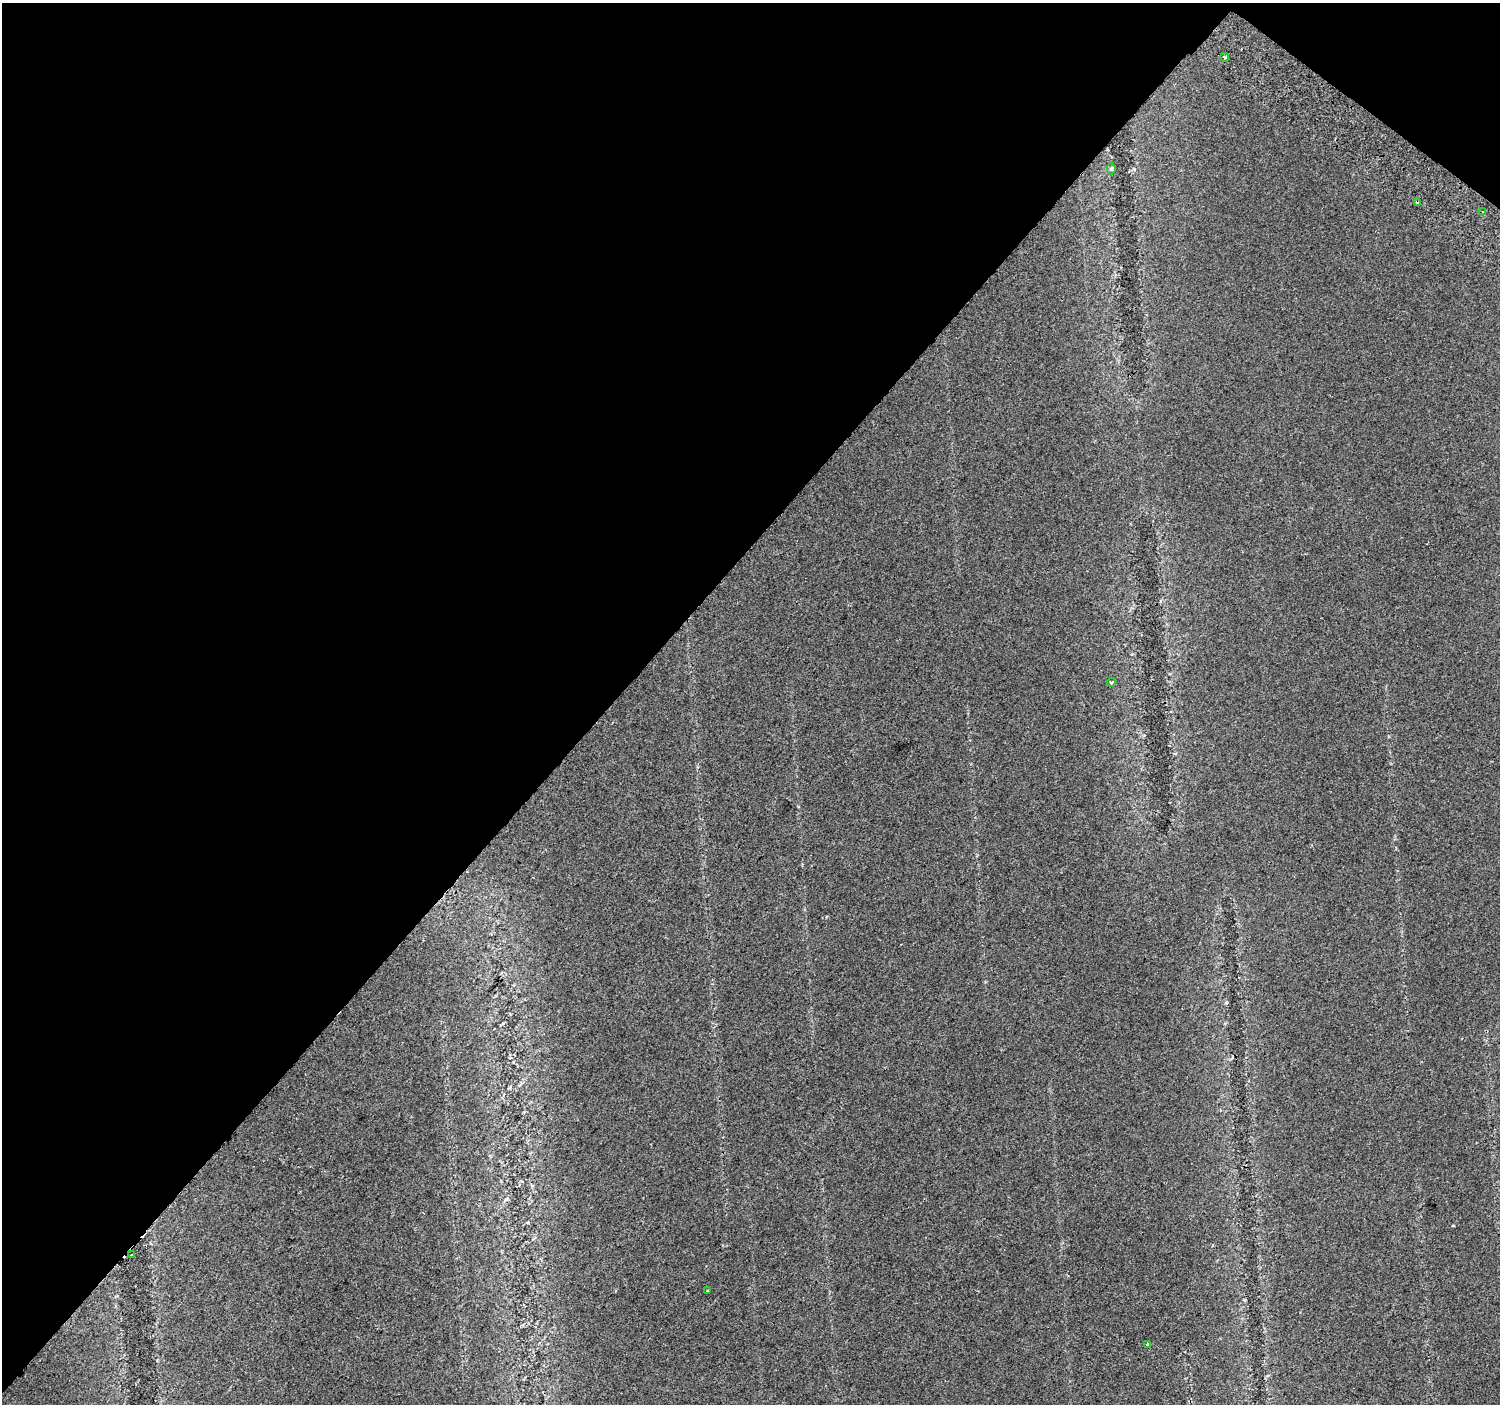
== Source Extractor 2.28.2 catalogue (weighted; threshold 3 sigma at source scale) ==
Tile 2 of 4 x 4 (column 2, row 1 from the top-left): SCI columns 1538-3035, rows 4427-5828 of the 6078 x 6115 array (HDU 1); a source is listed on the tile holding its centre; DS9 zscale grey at full resolution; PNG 1502 x 1406 px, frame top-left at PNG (2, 3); each listed source drawn as its Kron ellipse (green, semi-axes under 4 px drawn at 4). Shown black and unused: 42% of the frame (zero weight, under 2 of 3 exposures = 3% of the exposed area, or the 3 px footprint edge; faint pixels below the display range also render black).
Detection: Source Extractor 2.28.2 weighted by HDU 2 'WHT'; one run over the whole footprint, this tile lists its part. Background 0.022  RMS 0.007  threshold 0.0316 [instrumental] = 3 sigma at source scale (4.5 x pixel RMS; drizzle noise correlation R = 1.50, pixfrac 1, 0.0396/0.0396 arcsec/px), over >= 5 px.
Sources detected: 10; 2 cosmic-ray / hot-pixel residue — neither listed nor drawn; the other 8 listed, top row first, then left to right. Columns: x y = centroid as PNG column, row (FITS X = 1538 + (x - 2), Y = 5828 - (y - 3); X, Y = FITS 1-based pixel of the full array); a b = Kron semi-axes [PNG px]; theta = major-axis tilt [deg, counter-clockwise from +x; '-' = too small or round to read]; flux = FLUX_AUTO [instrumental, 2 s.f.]
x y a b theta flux
1224 57 4 3 - 1.2
1111 169 6 4 -90 0.95
1417 203 4 3 - 0.69
1483 212 3 3 - 1.1
1111 682 4 3 - 1.2
131 1255 3 3 - 0.88
707 1291 3 3 - 3.7
1147 1344 3 3 - 2.8
Overlapping masked pixels (flux is a lower limit): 1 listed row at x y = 131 1255